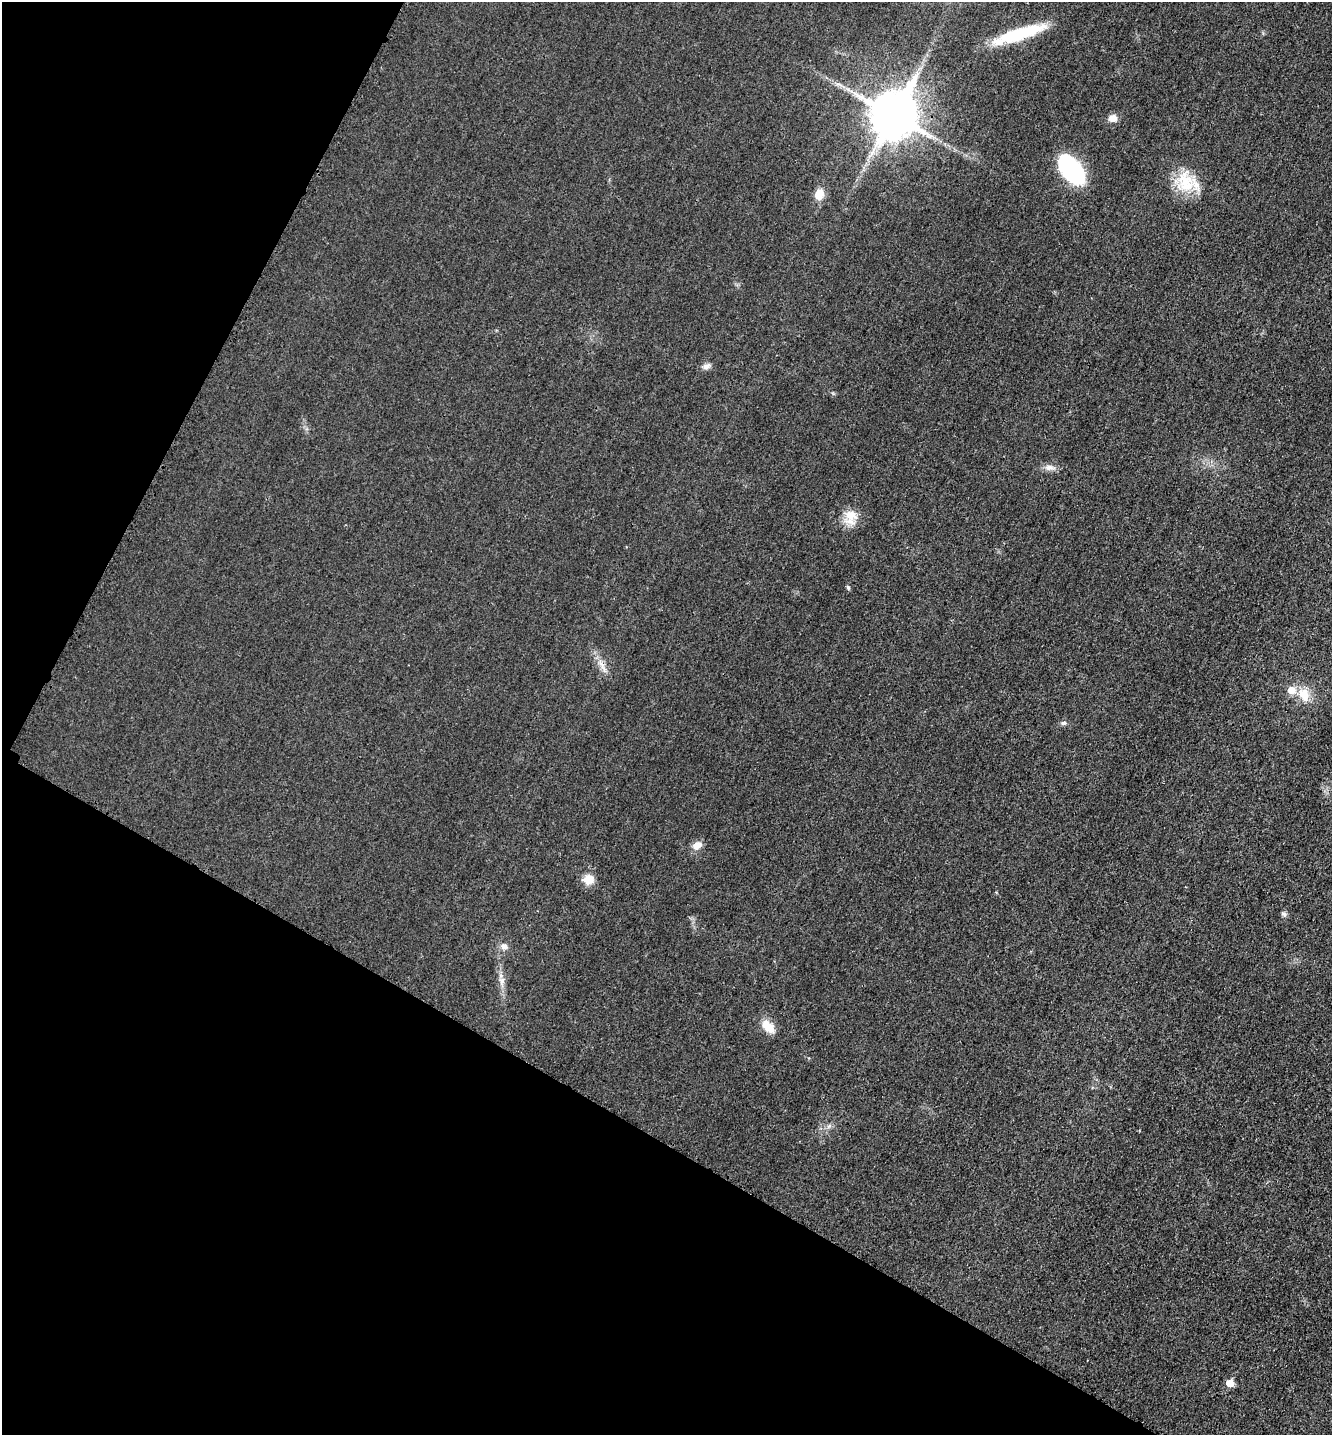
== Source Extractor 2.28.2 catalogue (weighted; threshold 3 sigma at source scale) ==
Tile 9 of 4 x 4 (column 1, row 3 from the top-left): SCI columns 152-1481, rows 1449-2881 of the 5770 x 5759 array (HDU 1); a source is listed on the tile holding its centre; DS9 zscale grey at full resolution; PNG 1334 x 1437 px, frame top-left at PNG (2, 2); no overlay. Shown black and unused: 29% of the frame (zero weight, under 3 of 4 exposures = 1% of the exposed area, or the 3 px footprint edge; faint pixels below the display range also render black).
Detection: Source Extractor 2.28.2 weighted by HDU 2 'WHT'; one run over the whole footprint, this tile lists its part. Background 0.0197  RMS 0.0057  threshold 0.0257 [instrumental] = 3 sigma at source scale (4.5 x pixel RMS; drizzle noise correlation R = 1.50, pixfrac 1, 0.05/0.05 arcsec/px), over >= 5 px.
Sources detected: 22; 1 inside a brighter listed object's ellipse — not listed separately; the other 21 listed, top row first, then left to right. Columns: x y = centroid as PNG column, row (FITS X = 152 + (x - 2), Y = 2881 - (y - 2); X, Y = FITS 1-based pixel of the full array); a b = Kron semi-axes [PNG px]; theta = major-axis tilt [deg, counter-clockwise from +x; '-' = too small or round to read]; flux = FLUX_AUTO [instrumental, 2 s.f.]
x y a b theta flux
1020 34 55 11 18 32
893 115 15 13 62 2500
1113 118 8 7 - 4.9
1071 170 30 16 -53 59
1185 182 33 21 -73 20
819 194 13 11 74 6.3
706 366 11 7 31 2.3
1049 467 13 8 -2 3.3
851 515 18 16 -13 9.1
848 587 6 4 -73 0.98
601 663 13 3 -54 2.3
1304 694 20 13 -66 9.7
1064 723 7 5 18 1.2
697 845 12 8 23 4.5
588 879 13 12 - 6.6
1284 914 8 6 -18 1.3
504 946 10 8 -14 2.8
502 981 10 7 73 2.8
768 1027 20 11 -47 7.9
829 1126 6 5 - 1.4
1230 1383 6 5 - 10
Overlapping masked pixels (flux is a lower limit): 1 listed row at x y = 893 115